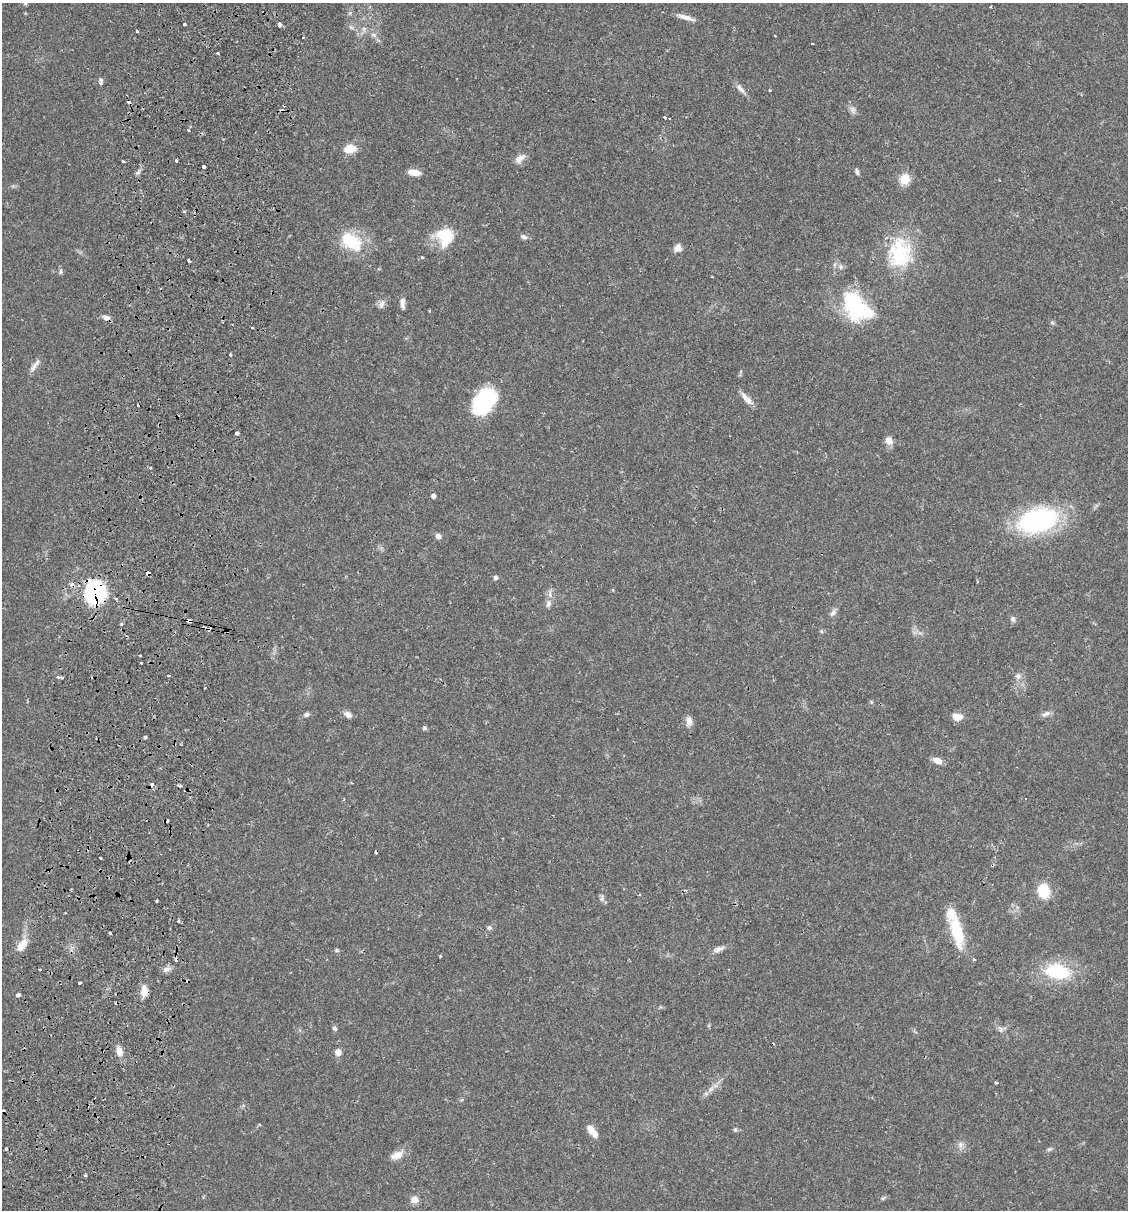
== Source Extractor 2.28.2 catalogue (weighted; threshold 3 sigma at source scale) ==
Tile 7 of 4 x 4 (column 3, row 2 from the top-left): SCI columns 2425-3550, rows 2432-3639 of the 4966 x 4858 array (HDU 1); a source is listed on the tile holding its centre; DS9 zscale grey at full resolution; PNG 1130 x 1212 px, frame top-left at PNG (2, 3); no overlay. Shown black and unused: <1% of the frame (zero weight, under 2 of 3 exposures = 3% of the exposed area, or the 3 px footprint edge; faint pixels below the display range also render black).
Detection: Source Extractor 2.28.2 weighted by HDU 2 'WHT'; one run over the whole footprint, this tile lists its part. Background 0.0646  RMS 0.005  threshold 0.0225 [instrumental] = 3 sigma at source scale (4.5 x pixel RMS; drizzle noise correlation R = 1.50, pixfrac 1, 0.05/0.05 arcsec/px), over >= 5 px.
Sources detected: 133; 2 inside a brighter object's white glare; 16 cosmic-ray / hot-pixel residue — not listed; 7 inside a brighter listed object's ellipse — not listed separately; the other 108 listed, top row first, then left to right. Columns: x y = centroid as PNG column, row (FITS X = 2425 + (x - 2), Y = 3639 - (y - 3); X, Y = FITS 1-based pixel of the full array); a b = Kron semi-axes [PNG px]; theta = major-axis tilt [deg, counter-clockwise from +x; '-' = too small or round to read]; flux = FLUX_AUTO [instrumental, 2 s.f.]
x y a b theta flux
26 3 6 4 64 0.79
350 13 6 4 47 0.76
686 17 21 5 -18 3.5
185 24 3 3 - 2.4
279 25 4 3 - 2.8
351 27 7 4 -44 1
137 31 3 3 - 2.6
373 35 8 6 -18 1.7
812 44 3 2 - 0.74
217 53 3 3 - 3.6
101 82 9 5 86 1.4
741 89 18 6 -47 2.7
853 110 11 7 -58 2
665 117 3 3 - 1.5
188 130 4 2 - 0.51
350 149 13 9 9 7.4
520 158 14 8 42 3.4
122 161 3 3 - 1.1
176 161 3 3 - 1.8
204 166 4 3 - 3.4
138 172 7 5 47 1.1
414 172 13 6 -8 5.4
857 172 7 5 -69 1.3
905 179 6 5 - 30
184 212 4 3 - 0.51
445 237 21 18 -70 18
524 237 8 6 -28 1.6
351 241 32 20 -32 20
678 248 10 9 - 2.8
900 253 41 33 89 33
422 257 4 3 - 0.65
189 260 3 3 - 3.3
61 271 7 5 -89 1
402 303 14 5 -87 2.2
381 304 13 6 72 2.1
854 305 47 26 -66 34
106 317 11 6 -15 2
1052 322 5 5 - 0.78
252 327 3 3 - 1
230 354 4 3 - 0.63
35 366 21 6 54 2.7
487 398 21 17 16 37
747 399 18 6 -48 4.1
237 433 4 3 - 3.9
889 441 10 8 -54 3.6
150 468 3 2 - 0.56
433 496 4 4 - 1.8
1038 520 47 26 16 66
438 536 7 6 - 1.9
148 573 4 3 - 3.5
495 578 5 5 - 1.4
977 581 3 2 - 0.49
96 592 25 22 78 43
548 604 11 7 79 2.4
833 613 10 7 54 1.9
1013 619 8 6 -87 1.5
189 621 4 3 - 8.7
121 624 5 4 - 0.55
209 629 4 3 - 2.7
821 631 6 4 -71 0.63
141 663 3 3 - 0.68
168 675 3 2 - 0.77
1018 676 8 8 - 2.1
58 677 4 2 - 0.52
62 677 4 3 - 1.2
1047 713 9 7 33 2
306 714 6 5 - 1.6
348 714 9 7 -29 2.7
957 717 10 6 -8 5.7
689 721 11 8 -90 3.3
424 728 6 5 - 0.87
145 737 4 3 - 1.1
937 761 10 6 -20 4.2
152 785 4 3 - 3.3
180 786 4 4 - 1.4
100 858 2 2 - 0.44
1043 891 13 10 -77 15
602 898 9 5 75 1.3
156 901 3 2 - 0.66
179 921 4 4 - 0.72
489 928 7 6 - 1.3
957 931 41 13 -76 20
110 933 4 3 - 0.5
24 943 14 9 71 5.1
718 949 15 7 23 2.5
337 950 6 5 - 0.72
974 959 4 3 - 0.67
39 969 3 2 - 0.68
166 969 10 7 19 2.2
1057 972 22 13 -11 35
80 983 3 3 - 1.9
144 991 14 8 -89 4.7
18 995 4 3 - 3.9
335 1028 6 5 - 1.1
1000 1029 11 6 -59 1.9
119 1051 11 7 -76 4
338 1052 8 7 - 3
996 1082 3 3 - 1.1
711 1089 12 5 45 2.4
591 1129 12 8 -55 3.8
735 1130 6 5 - 0.77
960 1145 9 6 90 2
6 1148 3 3 - 1.1
1049 1149 8 5 26 0.94
397 1155 16 9 27 4.9
85 1175 3 3 - 2.3
883 1198 6 4 44 0.72
414 1199 9 8 - 3.7
Overlapping masked pixels (flux is a lower limit): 6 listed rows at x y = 148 573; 96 592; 189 621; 209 629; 152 785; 144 991
Isophote crosses this tile's border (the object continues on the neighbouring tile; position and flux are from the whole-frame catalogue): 1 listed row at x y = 26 3